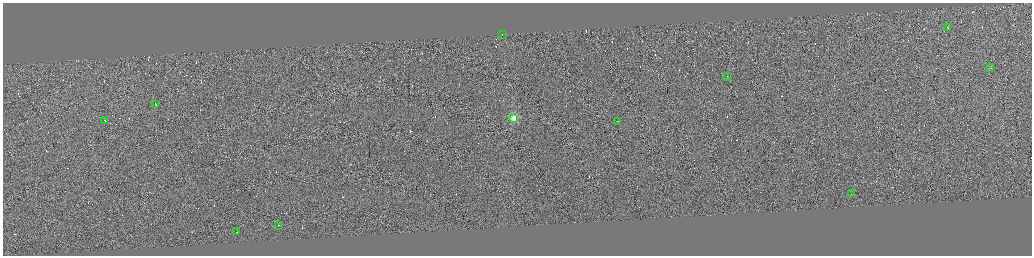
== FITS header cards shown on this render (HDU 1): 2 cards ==
NAXIS1  =                 4117
NAXIS2  =                 1014

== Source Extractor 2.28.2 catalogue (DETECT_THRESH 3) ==
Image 4117 x 1014 px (HDU 1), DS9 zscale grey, zoomed out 1/4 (1 PNG px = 4 x 4 image px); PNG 1034 x 258 px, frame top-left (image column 4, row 1011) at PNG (3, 3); each listed source drawn as its Kron ellipse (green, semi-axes under 4 px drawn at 4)
Background -0.00519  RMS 3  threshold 8.86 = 3 sigma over >= 5 px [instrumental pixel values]
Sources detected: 381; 370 cannot appear on this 1/4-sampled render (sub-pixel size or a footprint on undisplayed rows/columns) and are neither listed nor drawn; the other 11 listed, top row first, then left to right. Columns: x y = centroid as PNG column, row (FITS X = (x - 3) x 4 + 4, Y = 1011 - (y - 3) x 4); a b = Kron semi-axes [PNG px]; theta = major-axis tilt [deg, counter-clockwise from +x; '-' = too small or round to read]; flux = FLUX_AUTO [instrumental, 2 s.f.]
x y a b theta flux
947 28 2 1 - 15000
502 35 2 1 - 400000
990 68 2 1 - 6600
727 76 2 1 - 7700
155 104 2 1 - 8400
514 118 2 2 - 99000
104 120 2 1 - 7200
617 121 2 1 - 8000
851 193 2 1 - 5800
278 225 2 1 - 14000
237 231 2 1 - 3800
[370 sub-pixel or undisplayed-footprint detections neither listed nor drawn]